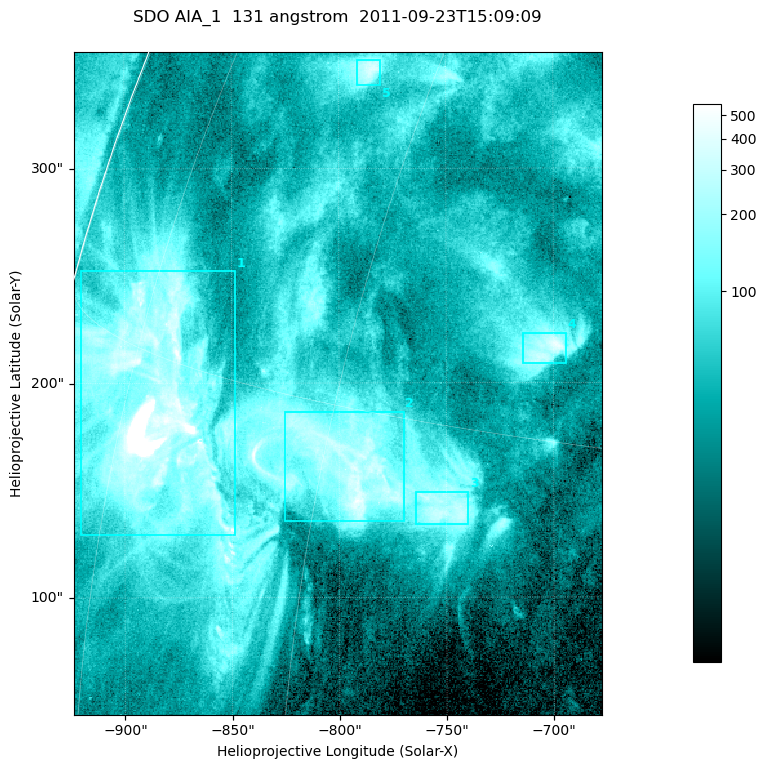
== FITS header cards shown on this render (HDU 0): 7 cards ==
TELESCOP= 'SDO     '           /
INSTRUME= 'AIA_1   '           /
WAVELNTH=                  131 /
WAVEUNIT= 'angstrom'           /
DATE-OBS= '2011-09-23T15:09:09.62' /
CTYPE1  = 'HPLN-TAN'           /
CTYPE2  = 'HPLT-TAN'           /

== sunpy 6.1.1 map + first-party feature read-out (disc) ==
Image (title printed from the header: SDO AIA_1  131 angstrom  2011-09-23T15:09:09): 410 x 514 px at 0.601 arcsec/px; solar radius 956 arcsec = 1592 px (partial field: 2.6% of the solar disc is inside the frame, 98% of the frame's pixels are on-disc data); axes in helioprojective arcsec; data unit not stated in the header (colour bar unlabelled)
Pointing: header CRPIX1/2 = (2043.14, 2045.51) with CRVAL1/2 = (0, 0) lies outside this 410 x 514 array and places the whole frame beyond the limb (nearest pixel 1.41 R_sun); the SolarSoft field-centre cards XCEN/YCEN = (-800.6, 199.8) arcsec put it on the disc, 1307 arcsec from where CRPIX/CRVAL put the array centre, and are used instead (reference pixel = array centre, CRVAL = XCEN/YCEN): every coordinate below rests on XCEN/YCEN
Orientation: roll -0.139 deg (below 1 deg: not rotated)
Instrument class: DISC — disc imager (sunpy class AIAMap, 131 A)
Bright regions (active regions / flare kernels): reference = the on-disc median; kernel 3 px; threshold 5 sigma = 166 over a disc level ~47.6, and >= 1.15x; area >= 210 px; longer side >= 5 px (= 3 arcsec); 5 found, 5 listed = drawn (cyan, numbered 1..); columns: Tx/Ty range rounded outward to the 2 arcsec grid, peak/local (2 s.f.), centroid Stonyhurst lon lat
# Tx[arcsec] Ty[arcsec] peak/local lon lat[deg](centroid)
1 -920..-848 128..254 115 -72 +14
2 -826..-770 134..188 11 -59 +13
3 -764..-740 134..150 6.7 -53 +13
4 -714..-694 208..224 9.4 -50 +18
5 -792..-780 338..352 8.2 -64 +24
Off-limb structures (1.02-1.3 R_sun): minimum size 105 px: none found